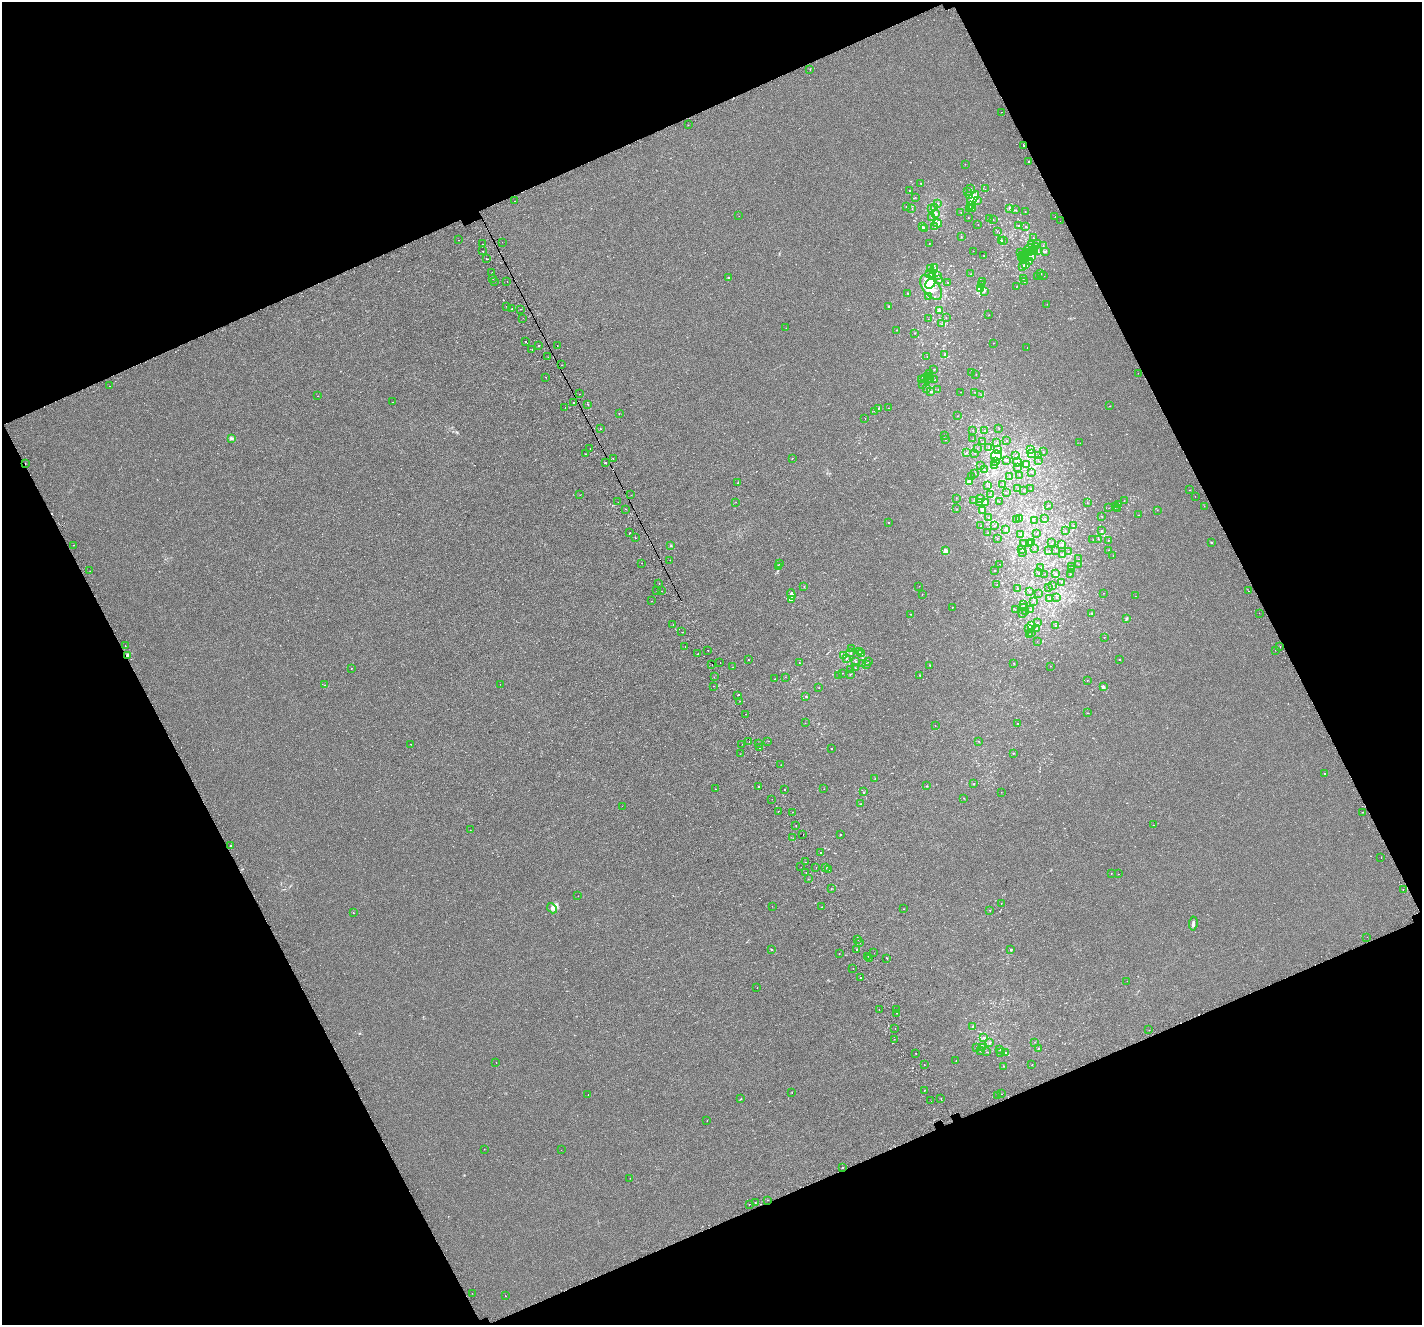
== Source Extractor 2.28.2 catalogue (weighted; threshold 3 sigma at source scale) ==
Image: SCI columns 47-5724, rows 205-5493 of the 5784 x 5641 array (HDU 1 of 3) = the unmasked area's bounding box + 8 px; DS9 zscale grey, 4 x 4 block average (1 PNG px = mean of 4 x 4 image px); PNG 1424 x 1327 px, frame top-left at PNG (2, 2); each listed source drawn as its Kron ellipse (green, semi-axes under 4 px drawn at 4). Shown black and unused: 44% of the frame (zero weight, under 2 of 3 exposures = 3% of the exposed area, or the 3 px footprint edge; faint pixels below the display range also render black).
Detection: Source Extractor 2.28.2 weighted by HDU 2 'WHT'. Background 0.00127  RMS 0.0056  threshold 0.0251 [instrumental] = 3 sigma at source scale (4.5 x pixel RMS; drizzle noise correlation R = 1.50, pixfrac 1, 0.0396/0.0396 arcsec/px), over >= 5 px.
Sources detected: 700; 1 too faint to see at this stretch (4 x 4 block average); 1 inside a brighter object's white glare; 26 cosmic-ray / hot-pixel residue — neither listed nor drawn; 36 coinciding with a brighter row at this scale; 23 inside a brighter listed object's ellipse — not listed separately; of the other 613, all 500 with FLUX_AUTO >= 0.583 (the completeness limit of this list) listed and drawn (113 fainter detections not listed), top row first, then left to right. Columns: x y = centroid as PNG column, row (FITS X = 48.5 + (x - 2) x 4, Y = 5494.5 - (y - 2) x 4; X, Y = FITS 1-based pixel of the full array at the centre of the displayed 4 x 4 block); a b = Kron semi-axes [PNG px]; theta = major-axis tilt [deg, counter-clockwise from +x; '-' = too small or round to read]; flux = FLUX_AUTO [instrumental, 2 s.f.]
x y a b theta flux
810 69 2 2 - 1.7
1001 112 2 2 - 0.79
688 125 2 2 - 0.74
1024 146 2 2 - 6.2
1028 161 2 2 - 2.7
965 164 2 2 - 0.91
921 183 2 2 - 0.99
970 189 2 2 - 1.8
985 189 2 2 - 0.64
910 191 2 2 - 0.91
968 191 2 2 - 0.81
969 196 2 2 - 1.7
915 197 2 2 - 0.91
973 198 8 4 50 18
515 201 2 2 - 3.9
977 201 2 2 - 2.5
938 204 2 2 - 1.7
970 205 2 2 - 2.4
906 206 2 2 - 1.2
935 207 2 2 - 2.4
932 208 2 2 - 1.2
1010 208 2 2 - 2.5
912 209 2 2 - 0.88
970 209 2 2 - 1.3
972 209 2 2 - 0.89
1016 210 2 2 - 0.64
961 212 2 2 - 0.72
1025 212 2 2 - 0.89
936 214 3 2 - 5.1
739 216 2 2 - 0.9
931 217 2 2 - 0.85
1055 217 2 2 - 0.93
968 218 2 2 - 0.68
990 218 2 2 - 0.77
993 220 2 2 - 0.75
1060 221 2 2 - 0.69
937 223 5 3 - 6.9
978 225 2 2 - 0.68
922 226 3 2 - 2.6
935 226 2 2 - 1
1018 226 2 2 - 1.2
1025 226 2 2 - 0.9
925 228 2 2 - 1.7
997 231 2 2 - 0.85
961 237 2 2 - 1.3
1033 238 2 2 - 1.8
459 240 2 2 - 1.2
1001 240 2 2 - 2.7
1004 240 2 2 - 0.78
502 242 2 2 - 3.5
929 243 2 2 - 0.98
482 244 2 2 - 4
1037 244 3 2 - 1.5
1031 245 2 2 - 1.6
1035 246 3 2 - 3.2
1043 246 2 2 - 1.3
1030 248 5 3 - 6.5
1032 250 3 2 - 4.5
1038 250 2 2 - 1.1
482 251 2 2 - 0.91
973 251 2 2 - 1.2
1035 251 2 2 - 6
1020 252 2 2 - 0.96
1029 252 2 2 - 4.1
1045 252 2 2 - 1.7
1022 255 2 2 - 0.67
1026 255 2 2 - 0.98
984 256 2 2 - 0.63
1031 256 2 2 - 2.1
1021 257 2 2 - 1.6
486 258 2 2 - 4.4
1024 261 2 2 - 3.5
1029 261 2 2 - 0.93
1025 264 4 2 - 4.5
1023 266 4 2 - 4.6
935 267 2 2 - 0.86
930 268 3 2 - 1.6
492 272 2 2 - 1.7
930 273 2 2 - 2.1
970 274 2 2 - 1
1041 274 2 2 - 1
938 276 2 2 - 0.93
1037 276 2 2 - 1.2
1044 276 2 2 - 0.87
932 277 3 2 - 2.7
729 278 3 2 - 3.1
493 279 2 2 - 0.65
1023 279 2 2 - 1
939 280 3 2 - 2.8
495 281 2 2 - 1.9
507 281 2 2 - 5
983 281 2 2 - 0.71
1024 282 2 2 - 0.72
948 283 2 2 - 1.7
930 284 5 3 - 51
981 285 2 2 - 2.2
1017 286 2 2 - 1.1
931 287 14 8 -51 42
981 288 2 2 - 85
984 291 2 2 - 2.2
908 293 2 2 - 1.5
928 296 2 2 - 2
1047 304 2 2 - 0.88
506 306 2 2 - 3.2
889 306 3 2 - 2.4
512 309 2 2 - 3.6
521 309 2 2 - 1.1
940 310 3 2 - 10
989 315 2 2 - 0.59
523 318 2 2 - 0.71
946 318 2 2 - 0.94
928 319 2 2 - 0.96
942 324 2 2 - 1
786 328 2 2 - 0.9
897 330 2 2 - 1.4
915 333 2 2 - 2.1
526 342 2 2 - 2.7
993 343 2 2 - 1.3
539 346 2 2 - 2.4
557 346 2 2 - 2.4
1027 347 2 2 - 4.7
532 350 2 2 - 1.3
945 355 2 2 - 4.6
548 357 2 2 - 0.59
927 357 2 2 - 0.75
562 365 2 2 - 0.85
934 369 2 2 - 1.3
972 373 2 2 - 0.66
1138 373 2 2 - 0.71
930 374 2 2 - 0.73
976 374 2 2 - 0.6
928 376 2 2 - 4
546 377 2 2 - 1.4
930 378 3 2 - 2.5
924 379 2 2 - 5.2
921 380 2 2 - 1.7
927 380 3 2 - 2.2
934 380 2 2 - 0.7
923 385 2 2 - 1.5
109 386 2 2 - 0.92
926 388 2 2 - 1.4
938 389 2 2 - 0.66
931 392 2 2 - 3.1
961 392 2 2 - 0.68
975 392 2 2 - 1.1
580 394 2 2 - 0.83
981 395 2 2 - 0.64
318 396 2 2 - 3
393 402 2 2 - 0.59
574 402 2 2 - 5.6
588 404 2 2 - 1.5
1110 406 2 2 - 1.4
565 408 2 2 - 4.6
878 408 2 2 - 2.2
888 408 2 2 - 21
875 411 2 2 - 0.95
619 413 2 2 - 1.5
957 416 2 2 - 1.1
865 418 2 2 - 6.1
600 429 2 2 - 1.5
999 429 2 2 - 0.95
973 430 2 2 - 0.79
985 431 2 2 - 0.7
944 435 2 2 - 0.81
231 438 3 3 - 4.6
973 439 2 2 - 0.79
945 440 2 2 - 1.1
1006 440 2 2 - 1.4
983 442 2 2 - 2.2
996 442 2 2 - 0.79
1080 443 2 2 - 0.9
989 447 2 2 - 0.8
590 448 2 2 - 2.9
977 448 2 2 - 0.74
998 449 2 2 - 1.6
1030 450 3 2 - 2.1
1043 451 2 2 - 0.62
966 452 2 2 - 1
974 453 2 2 - 1.1
1031 453 3 2 - 4.2
586 454 2 2 - 16
1039 455 2 2 - 0.6
997 456 6 5 - 20
1016 456 2 2 - 1.1
792 458 2 2 - 1.3
613 459 2 2 - 3.4
996 461 3 3 - 4
1006 461 2 2 - 1.4
1038 461 2 2 - 1.2
1017 462 4 3 - 6.1
605 463 2 2 - 29
25 464 2 2 - 3.3
1026 464 3 2 - 3.4
981 465 2 2 - 0.65
994 465 2 2 - 0.87
1017 467 2 2 - 0.87
984 470 2 2 - 0.88
1032 472 2 2 - 0.72
974 473 2 2 - 0.76
1019 475 2 2 - 0.93
971 477 2 2 - 1.4
1010 477 2 2 - 0.72
969 481 2 2 - 1.7
738 483 2 2 - 1.9
1003 485 2 2 - 1.1
987 486 2 2 - 0.66
1018 489 2 2 - 1.1
1031 489 2 2 - 0.77
1190 490 2 2 - 6.2
1024 491 2 2 - 0.67
1006 493 2 2 - 0.81
990 494 2 2 - 0.59
580 495 2 2 - 0.78
631 495 2 2 - 2
1195 496 2 2 - 0.98
956 498 2 2 - 0.74
980 499 3 2 - 2.2
974 500 2 2 - 0.96
1124 501 2 2 - 0.82
618 502 2 2 - 0.63
736 502 2 2 - 1.9
980 502 2 2 - 0.6
986 502 2 2 - 5.2
999 502 2 2 - 0.9
1087 503 2 2 - 0.63
1119 504 2 2 - 2.8
1048 506 2 2 - 0.72
1204 506 2 2 - 0.95
1116 507 2 2 - 0.59
1109 508 2 2 - 0.71
1118 508 2 2 - 0.7
626 509 2 2 - 5.1
957 509 2 2 - 0.62
983 510 4 3 - 5.8
1157 510 2 2 - 0.6
1138 515 2 2 - 0.8
1102 516 2 2 - 0.73
989 517 2 2 - 0.9
1019 518 2 2 - 0.78
1045 519 2 2 - 1.2
1017 520 2 2 - 1
1034 520 2 2 - 0.86
889 522 2 2 - 1.7
981 526 2 2 - 0.58
994 526 2 2 - 0.82
1073 526 2 2 - 0.85
1005 529 2 2 - 2.5
1065 531 2 2 - 1.1
1101 531 2 2 - 2.3
629 533 2 2 - 0.98
988 533 2 2 - 0.71
1021 534 3 2 - 1.7
1036 534 2 2 - 0.6
635 538 2 2 - 2
997 538 2 2 - 0.62
1099 539 2 2 - 0.89
1093 540 2 2 - 0.97
1108 540 2 2 - 1.8
1211 542 2 2 - 4.1
1024 543 2 2 - 0.59
1031 543 2 2 - 0.75
1052 543 2 2 - 1
1030 544 2 2 - 0.65
1061 544 2 2 - 2.1
73 545 2 2 - 2.5
671 545 2 2 - 1.9
1034 549 2 2 - 1.2
1022 550 2 2 - 0.93
1056 550 2 2 - 1.1
1109 550 2 2 - 0.82
945 551 2 2 - 45
1049 551 2 2 - 0.76
1068 551 2 2 - 1.3
1022 552 2 2 - 1
1063 555 2 2 - 1.2
1113 555 2 2 - 1.1
1078 559 2 2 - 0.75
670 560 2 2 - 0.71
642 563 2 2 - 6.1
780 564 2 2 - 1.3
1000 564 2 2 - 0.9
1079 564 2 2 - 0.61
778 567 2 2 - 1.4
1041 567 2 2 - 1.4
1072 567 2 2 - 1
994 570 2 2 - 0.85
1072 570 2 2 - 0.74
90 571 2 2 - 6.2
1039 573 2 2 - 0.71
1045 574 2 2 - 0.61
1056 574 2 2 - 2.8
1070 574 2 2 - 1.6
1061 582 2 2 - 0.6
659 584 2 2 - 0.81
997 584 2 2 - 0.61
1052 585 2 2 - 0.6
804 586 2 2 - 1.2
919 586 2 2 - 0.61
1018 588 2 2 - 1.5
1048 588 2 2 - 0.72
657 591 2 2 - 0.65
662 591 2 2 - 4.2
1030 591 2 2 - 1.5
1248 591 2 2 - 1.1
1039 593 2 2 - 0.87
1104 593 2 2 - 1.1
791 594 5 3 - 6.9
922 594 2 2 - 0.86
1135 596 2 2 - 2
1056 598 2 2 - 0.66
792 599 4 3 - 4.9
1050 599 2 2 - 3.3
651 601 2 2 - 0.87
1033 601 2 2 - 1.1
1023 605 2 2 - 0.91
952 607 2 2 - 1.2
1023 607 2 2 - 2.1
1030 609 2 2 - 0.9
1015 610 2 2 - 0.71
1025 611 2 2 - 0.68
1022 613 2 2 - 0.63
1259 613 2 2 - 0.62
911 614 2 2 - 0.87
1092 614 2 2 - 2.1
1126 618 3 2 - 2.9
1037 623 2 2 - 1.3
673 624 2 2 - 0.78
1056 625 2 2 - 1.2
1032 626 2 2 - 1.8
1029 628 2 2 - 14
1037 628 2 2 - 0.91
682 632 2 2 - 1.3
1031 633 2 2 - 0.67
1030 634 2 2 - 1.3
1104 637 2 2 - 0.93
1037 641 2 2 - 0.59
125 646 2 2 - 0.6
1280 646 2 2 - 1.6
685 647 2 2 - 4.1
852 648 2 2 - 0.89
1275 650 2 2 - 0.93
708 651 2 2 - 1.2
851 652 2 2 - 0.78
859 652 2 2 - 1.5
698 654 2 2 - 3.3
861 654 2 2 - 1.6
128 655 2 2 - 51
844 656 2 2 - 1.8
846 658 2 2 - 1.9
1119 659 2 2 - 2.1
748 660 2 2 - 2.1
856 662 2 2 - 1.3
868 662 2 2 - 1.2
720 663 2 2 - 1.9
799 663 2 2 - 1.1
1014 663 2 2 - 0.77
862 664 2 2 - 1.1
866 664 2 2 - 2.1
712 665 2 2 - 1.3
930 665 2 2 - 1.1
1051 666 2 2 - 1
733 667 2 2 - 1.3
351 668 2 2 - 2.7
855 668 2 2 - 1.2
851 669 2 2 - 1.3
843 673 2 2 - 0.74
850 674 2 2 - 1.8
838 675 2 2 - 0.61
920 675 2 2 - 1.6
714 677 2 2 - 2.3
785 677 2 2 - 0.6
775 679 2 2 - 0.7
1087 681 2 2 - 1.1
500 684 2 2 - 0.85
324 685 2 2 - 0.6
713 686 2 2 - 1.1
1103 687 4 2 - 3.9
819 688 2 2 - 0.6
737 695 2 2 - 4
805 696 2 2 - 1.3
740 701 2 2 - 0.74
1088 713 2 2 - 0.68
745 714 2 2 - 2.2
805 723 2 2 - 0.76
1018 723 2 2 - 0.74
935 726 2 2 - 0.63
768 741 2 2 - 2.9
979 741 2 2 - 0.58
749 742 2 2 - 2.8
411 744 2 2 - 0.98
742 744 2 2 - 0.59
759 744 2 2 - 1.5
760 748 2 2 - 3.3
832 749 2 2 - 6.5
1013 753 2 2 - 2
740 754 2 2 - 1.8
781 765 2 2 - 1.3
1324 774 2 2 - 2
875 778 2 2 - 0.72
974 784 2 2 - 1.1
759 786 2 2 - 5.2
927 786 2 2 - 1.4
716 789 2 2 - 0.89
824 789 2 2 - 0.88
785 790 2 2 - 14
863 792 2 2 - 1.4
1001 792 2 2 - 0.64
964 798 2 2 - 0.78
772 799 2 2 - 3.8
861 804 3 2 - 1.3
622 806 2 2 - 0.63
778 811 2 2 - 6.6
793 812 2 2 - 1.5
1362 812 2 2 - 5.8
796 825 2 2 - 1.8
1154 825 2 2 - 0.73
470 830 2 2 - 0.72
840 834 2 2 - 1.2
803 835 2 2 - 1.2
793 838 2 2 - 0.73
230 845 2 2 - 5
821 853 2 2 - 15
1381 857 2 2 - 1.8
805 862 2 2 - 6
801 867 2 2 - 2.3
816 868 2 2 - 1.9
826 868 2 2 - 4.4
828 870 2 2 - 14
806 872 2 2 - 2.4
1111 874 2 2 - 1.5
1118 874 2 2 - 3.8
808 879 2 2 - 2.1
831 889 2 2 - 2.1
1403 889 2 2 - 1.2
578 896 2 2 - 2
1001 903 2 2 - 0.81
772 906 2 2 - 0.72
822 907 2 2 - 3.5
552 908 5 4 - 8.5
903 909 2 2 - 0.58
990 910 2 2 - 1.2
354 913 2 2 - 4.6
1193 924 7 2 84 7.1
1367 937 2 2 - 1.2
858 939 2 2 - 12
859 943 2 2 - 13
772 949 2 2 - 3
1011 949 2 2 - 3.4
856 950 2 2 - 7.3
874 953 2 2 - 0.59
839 954 2 2 - 0.91
868 956 2 2 - 0.7
869 958 2 2 - 2.5
886 958 2 2 - 350
853 968 2 2 - 1.2
861 978 2 2 - 8.3
1127 981 2 2 - 3.5
757 987 2 2 - 0.67
896 1009 2 2 - 1.3
879 1010 2 2 - 2.6
897 1013 2 2 - 2
973 1026 2 2 - 2.7
895 1028 2 2 - 0.77
1149 1030 2 2 - 6.3
984 1037 4 2 - 3.8
894 1039 2 2 - 0.93
1035 1042 2 2 - 0.84
990 1043 2 2 - 1.1
977 1047 2 2 - 2.1
983 1047 2 2 - 0.8
1038 1048 2 2 - 1.1
1000 1049 2 2 - 1
981 1051 2 2 - 1.7
987 1052 2 2 - 0.77
1001 1052 2 2 - 0.71
916 1053 2 2 - 1.8
1006 1053 2 2 - 1.3
956 1061 2 2 - 2.4
496 1062 2 2 - 1.1
924 1065 2 2 - 8.4
1032 1065 2 2 - 1.1
1003 1066 2 2 - 1.5
924 1090 2 2 - 5.1
792 1093 2 2 - 1.1
1001 1094 2 2 - 0.58
588 1095 2 2 - 1.1
997 1095 2 2 - 0.79
941 1098 2 2 - 0.79
741 1099 2 2 - 0.76
931 1101 2 2 - 4.4
707 1121 2 2 - 0.84
484 1149 2 2 - 0.66
561 1150 2 2 - 0.6
843 1167 2 2 - 8.2
630 1178 2 2 - 1.7
767 1200 2 2 - 0.94
755 1203 2 2 - 0.69
749 1204 2 2 - 1.3
472 1293 2 2 - 0.78
505 1296 2 2 - 22
Overlapping masked pixels (flux is a lower limit): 2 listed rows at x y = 25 464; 128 655
Diffuse or blended objects may show on this block-average render without a row.